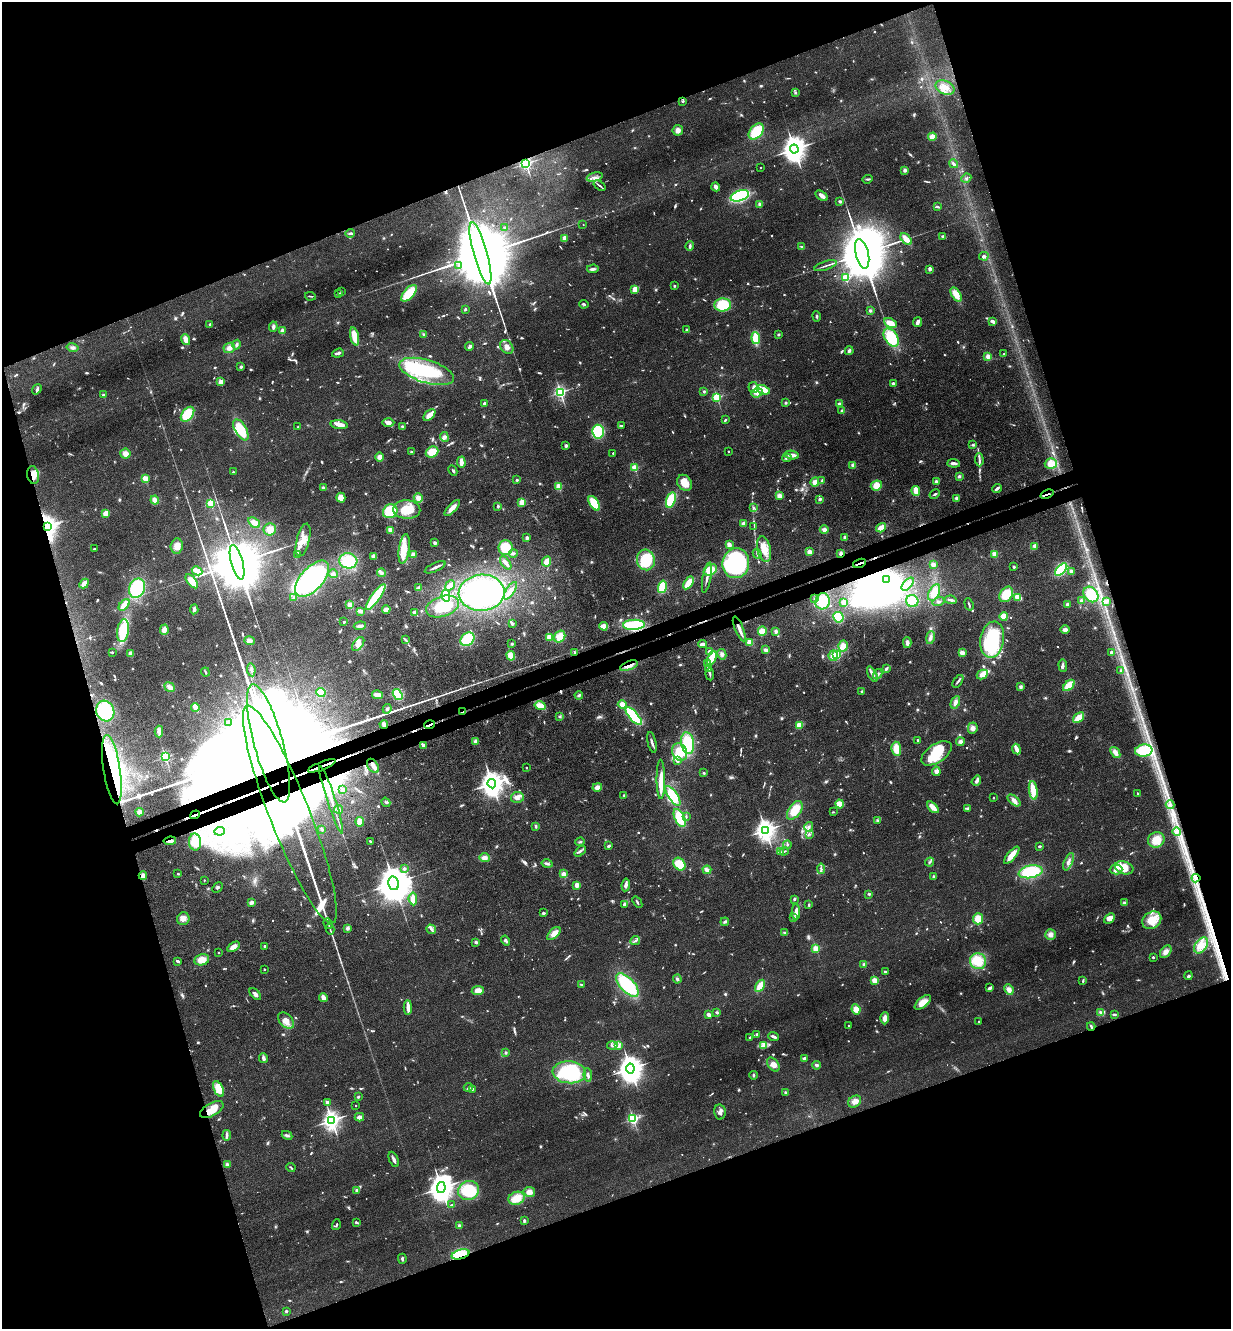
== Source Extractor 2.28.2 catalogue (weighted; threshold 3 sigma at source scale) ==
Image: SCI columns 293-5206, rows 58-5365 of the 5372 x 5421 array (HDU 1 of 3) = the unmasked area's bounding box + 8 px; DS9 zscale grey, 4 x 4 block average (1 PNG px = mean of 4 x 4 image px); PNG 1233 x 1331 px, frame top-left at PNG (2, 2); each listed source drawn as its Kron ellipse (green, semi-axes under 4 px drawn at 4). Shown black and unused: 39% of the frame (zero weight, under 3 of 4 exposures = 5% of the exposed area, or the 3 px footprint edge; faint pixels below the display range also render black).
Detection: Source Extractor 2.28.2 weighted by HDU 2 'WHT'. Background 0.0598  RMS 0.0054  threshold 0.0244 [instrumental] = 3 sigma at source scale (4.5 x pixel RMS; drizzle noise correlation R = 1.50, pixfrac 1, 0.05/0.05 arcsec/px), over >= 5 px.
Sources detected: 1286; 39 too faint to see at this stretch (4 x 4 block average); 30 inside a brighter object's white glare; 8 cosmic-ray / hot-pixel residue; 9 long thin detections or spike segments (spike, bleed or trail) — neither listed nor drawn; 22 coinciding with a brighter row at this scale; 97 inside a brighter listed object's ellipse — not listed separately; of the other 1081, all 500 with FLUX_AUTO >= 4.23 (the completeness limit of this list) listed and drawn (581 fainter detections not listed), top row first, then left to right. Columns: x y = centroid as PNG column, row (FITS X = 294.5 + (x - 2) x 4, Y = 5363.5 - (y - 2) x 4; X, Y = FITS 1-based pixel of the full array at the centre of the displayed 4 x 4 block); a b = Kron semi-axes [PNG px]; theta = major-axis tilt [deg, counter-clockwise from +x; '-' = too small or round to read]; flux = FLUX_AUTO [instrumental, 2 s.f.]
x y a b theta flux
945 87 10 6 -25 27
795 93 4 3 - 4.5
683 101 3 2 - 7
678 130 5 5 - 17
756 131 9 6 48 110
932 137 4 4 - 30
794 149 4 4 - 4300
526 164 2 2 - 940
953 164 5 2 - 13
761 168 2 2 - 5.6
905 170 3 3 - 11
595 177 8 4 14 15
966 178 5 2 - 6
868 179 5 2 - 5.5
600 186 6 2 -36 6.3
716 187 4 3 - 18
740 196 10 5 18 270
822 196 7 3 -32 21
840 201 3 2 - 6.4
760 204 2 2 - 65
937 207 3 2 - 4.9
583 225 2 2 - 4.4
504 227 2 2 - 9
350 233 5 3 - 6.2
943 236 4 2 - 8.6
564 238 4 2 - 24
906 239 7 3 -47 38
690 246 5 3 - 7.4
802 247 3 2 - 5
480 253 32 7 -74 110000
862 254 15 6 -76 46000
984 256 4 3 - 11
458 266 4 2 - 4.8
825 266 12 2 18 9.5
593 269 6 3 5 10
930 269 3 3 - 8.3
845 278 2 2 - 270
675 286 2 2 - 4.9
635 289 4 3 - 34
341 291 3 2 - 4.9
339 293 3 2 - 4.5
409 293 10 5 48 110
956 294 8 4 -59 42
310 296 5 2 - 4.4
584 304 5 2 - 5.3
723 305 8 6 4 120
465 309 3 2 - 8.9
870 310 4 3 - 5.3
817 316 5 2 - 5.5
993 321 4 2 - 17
918 322 5 3 - 16
890 323 7 4 -25 43
210 324 4 3 - 6.3
273 327 5 3 - 11
282 330 4 3 - 7.5
687 330 2 2 - 8.6
423 334 3 2 - 4.3
778 334 3 2 - 4.9
355 336 9 3 -78 68
756 338 6 3 -85 95
891 338 10 6 -57 160
186 340 6 3 -70 33
236 345 5 3 - 8
470 346 4 3 - 7.9
72 347 6 3 -13 11
507 347 8 5 -50 24
229 348 6 5 - 20
849 351 4 3 - 9.4
338 353 6 2 18 13
1004 354 2 2 - 9.3
988 356 4 4 - 14
241 366 2 2 - 30
427 371 28 11 -17 310
221 382 2 2 - 170
893 384 4 3 - 8.4
753 387 5 5 - 13
37 389 5 3 - 8.1
763 390 7 3 -24 66
704 391 3 3 - 4.6
560 392 2 2 - 820
757 393 6 4 18 16
103 395 2 2 - 45
717 397 2 2 - 400
484 403 3 3 - 8.6
786 403 3 3 - 4.4
839 403 3 2 - 4.2
842 411 3 2 - 14
188 414 8 5 51 110
429 415 7 2 44 55
725 420 3 2 - 4.8
388 422 6 3 1 18
339 425 8 3 -7 33
402 426 3 3 - 5.1
621 426 3 2 - 5.4
298 427 2 2 - 12
241 430 11 5 -60 110
598 432 7 6 - 190
444 437 5 4 - 11
566 445 2 2 - 46
973 445 3 3 - 4.7
728 451 2 2 - 8.7
412 452 4 2 - 5.1
432 452 6 5 - 70
613 453 2 2 - 17
125 454 5 5 - 23
792 455 7 3 -7 22
379 457 5 3 - 24
787 458 5 2 - 8.5
979 460 6 2 -88 11
461 462 5 3 - 24
954 463 6 2 -5 15
1051 464 6 5 - 37
853 465 3 3 - 14
635 468 2 2 - 230
453 471 5 2 - 5.5
233 472 2 2 - 16
33 475 9 6 -80 37
959 476 3 3 - 6.2
145 478 2 2 - 170
517 480 2 2 - 17
822 480 3 2 - 4.4
936 481 3 3 - 6.2
815 482 4 4 - 20
685 483 8 7 - 46
876 485 6 5 - 38
559 486 2 2 - 170
323 488 4 2 - 8.6
997 488 5 2 - 13
916 491 5 3 - 41
935 494 5 2 - 5.4
1047 494 7 2 19 5.8
779 496 4 3 - 18
341 498 5 4 - 33
418 498 4 4 - 22
956 498 4 3 - 6.9
820 499 3 2 - 10
155 500 4 3 - 24
671 500 8 4 72 130
522 502 4 3 - 30
211 503 2 2 - 340
594 503 8 4 -55 89
498 506 3 2 - 5.4
452 508 10 3 46 32
753 508 4 2 - 4.9
407 509 13 9 -3 83
390 511 7 6 - 110
106 513 4 3 - 34
254 523 6 4 -36 24
743 523 4 3 - 9.7
754 526 4 2 - 4.5
47 527 4 3 - 2600
881 528 5 3 - 52
270 529 6 6 - 33
390 530 3 2 - 25
824 530 4 4 - 12
845 537 4 3 - 5.7
527 538 2 2 - 14
303 540 17 6 76 47
435 543 3 3 - 9
729 545 4 3 - 21
177 546 7 6 - 30
1035 546 4 3 - 15
506 548 7 7 - 89
94 549 3 2 - 4.8
404 549 15 5 82 54
764 549 13 6 -76 51
809 552 3 2 - 24
513 553 4 3 - 6.7
841 553 3 3 - 9.4
413 554 3 2 - 25
757 554 5 2 - 4.8
995 554 2 2 - 110
297 555 4 2 - 6.1
374 556 4 4 - 12
646 560 10 9 - 110
348 561 9 7 -5 130
547 561 5 3 - 39
237 562 18 6 -75 60000
506 563 8 2 -53 19
736 563 15 13 82 550
859 563 7 2 21 9.6
933 565 2 2 - 27
435 567 11 2 24 17
1014 567 2 2 - 6.9
1061 569 7 4 45 170
710 570 7 5 31 57
197 571 5 3 - 51
1071 571 3 3 - 6.5
381 573 4 3 - 7.9
333 574 5 4 - 9.2
707 577 15 2 79 17
312 579 22 11 48 510
886 579 2 2 - 720
192 581 8 3 -50 64
84 583 5 3 - 33
688 583 7 3 57 60
908 584 8 3 48 24
450 585 6 3 50 26
662 587 6 4 76 99
137 588 10 7 67 210
419 588 4 3 - 7.8
510 591 10 3 56 23
482 593 23 18 3 460
934 593 9 5 63 49
1006 594 8 6 54 82
1091 594 8 6 -49 96
446 596 6 4 -78 90
376 597 15 3 54 280
294 598 4 3 - 6.5
1018 598 4 3 - 41
815 599 3 3 - 4.3
951 600 6 3 -10 9
1081 600 3 3 - 7.3
823 601 8 7 - 78
912 601 6 6 - 67
1106 601 4 3 - 7.5
843 602 2 2 - 21
938 602 6 3 17 8.5
969 604 6 2 -72 5.2
1067 604 3 3 - 7.9
124 605 7 3 49 53
349 605 2 2 - 91
442 606 17 10 19 130
194 609 5 3 - 11
386 609 4 3 - 30
360 611 4 2 - 30
414 612 3 3 - 6.2
838 617 5 5 - 110
1004 617 4 4 - 39
344 622 2 2 - 18
512 624 2 2 - 27
634 625 11 5 3 160
360 626 6 3 7 13
604 626 4 3 - 44
739 629 13 2 -67 22
164 630 5 4 - 20
1065 630 4 3 - 14
123 631 11 6 81 140
762 631 5 4 - 28
776 631 3 3 - 10
549 637 3 3 - 38
560 637 6 5 - 56
930 637 6 3 79 14
467 639 8 6 40 150
405 640 3 2 - 4.9
992 640 18 12 80 270
249 641 5 4 - 18
750 642 4 3 - 35
907 643 5 3 - 12
358 644 8 5 53 24
512 644 2 2 - 9.7
702 644 4 2 - 17
843 646 5 5 - 25
766 650 4 3 - 9.8
709 651 4 3 - 6
112 652 2 2 - 4.3
130 653 3 3 - 21
574 653 3 3 - 4.5
962 653 4 3 - 19
1111 653 3 2 - 8
722 654 5 4 - 12
837 655 2 2 - 260
511 656 5 4 - 39
833 656 5 4 - 31
712 658 7 4 64 64
707 664 4 2 - 6.3
1063 665 6 2 -87 11
629 666 9 3 21 19
886 668 4 2 - 9.5
708 669 4 2 - 5
251 670 7 3 -82 10
1121 670 2 2 - 14
205 672 4 2 - 4.9
710 674 6 2 -85 7
872 674 8 2 -61 17
878 674 5 2 - 6.1
982 674 6 4 27 26
958 681 7 2 53 7.5
1069 685 7 4 44 57
170 687 5 4 - 20
1021 687 3 3 - 8.8
862 691 3 2 - 4.7
321 692 5 3 - 43
377 695 5 3 - 31
398 695 6 4 -53 100
579 695 4 3 - 7.1
955 702 6 4 65 16
622 704 4 4 - 30
540 706 5 4 - 48
195 707 4 2 - 52
387 709 5 3 - 6.5
105 711 10 9 - 200
463 712 3 2 - 4.9
634 716 11 4 -49 210
560 717 3 3 - 4.7
1078 718 6 3 41 59
229 722 2 2 - 9.4
384 724 4 3 - 12
430 725 5 2 - 51
799 725 4 3 - 62
973 728 5 5 - 16
159 732 6 3 -87 13
918 740 2 2 - 4.6
476 741 3 3 - 18
652 742 10 2 -78 11
960 742 4 3 - 11
268 743 61 14 -75 510000
688 743 11 6 -80 150
423 745 4 2 - 22
896 749 7 5 -85 42
1016 749 5 2 - 41
1144 751 8 6 7 110
680 752 9 7 -68 80
1115 752 6 3 -53 21
936 753 17 9 33 86
165 757 2 2 - 550
677 761 2 2 - 38
322 766 15 2 21 7800
373 766 8 5 -56 20
526 767 2 2 - 7.6
112 770 35 8 -81 150
936 771 5 4 - 15
704 773 3 2 - 4.3
661 779 20 4 -89 42
976 781 5 3 - 9.8
492 784 5 4 - 4300
597 787 5 4 - 20
343 790 2 2 - 6.3
1033 790 9 3 -82 63
1138 794 3 2 - 5.5
624 796 3 3 - 4.4
673 796 11 4 -56 100
517 797 6 5 - 18
993 798 2 2 - 7
331 800 35 2 -72 1300
1014 800 7 4 -39 18
386 802 5 2 - 4.4
840 804 4 4 - 35
1170 805 4 3 - 7.4
933 807 7 3 -43 39
968 808 3 2 - 9.1
338 809 4 3 - 12
795 810 11 6 55 68
140 812 4 3 - 17
833 812 3 2 - 4.3
290 814 117 20 -68 470
195 815 5 2 - 6.8
686 817 4 2 - 4.4
680 818 10 5 -65 140
878 820 3 2 - 4.4
360 822 4 3 - 34
535 826 3 3 - 5.6
809 827 5 3 - 7.4
322 829 3 2 - 7.3
765 830 3 3 - 2600
220 831 5 4 - 11
1176 832 4 3 - 10
809 834 3 2 - 4.8
1156 840 8 7 - 48
170 841 6 2 8 16
370 841 3 2 - 6.7
195 842 8 6 -85 76
580 842 5 2 - 4.4
787 845 4 3 - 5.4
609 846 3 3 - 4.7
1039 846 2 2 - 7.6
580 851 6 2 42 8.1
784 851 4 2 - 4.8
780 852 4 3 - 4.9
1012 855 11 4 50 38
484 858 5 4 - 18
930 862 5 2 - 5.5
1069 862 9 2 67 12
547 864 5 3 - 9.9
679 864 7 5 -48 67
1124 868 9 6 -19 74
404 869 2 2 - 23
821 869 5 3 - 8
707 870 4 3 - 15
1116 870 6 5 - 16
1031 872 12 6 11 180
178 874 2 2 - 13
563 874 3 3 - 18
143 876 4 3 - 16
933 876 2 2 - 28
1196 878 4 2 - 8.4
204 880 2 2 - 7.3
394 883 7 5 -78 15000
577 885 3 3 - 28
626 885 6 2 82 16
217 888 6 3 44 5.7
869 894 3 2 - 4.3
413 899 6 3 -84 42
794 899 3 3 - 5
251 902 3 2 - 24
637 902 6 2 -55 5.2
1124 902 4 3 - 5.2
624 904 3 2 - 8.4
809 905 3 2 - 5
796 912 8 3 -90 27
543 913 4 2 - 4.4
794 918 3 2 - 4.8
1109 918 6 4 41 23
183 919 6 6 - 21
978 919 5 5 - 44
1152 920 10 8 35 72
725 922 4 3 - 5.8
328 924 5 2 - 5
348 928 4 3 - 10
330 929 5 2 - 4.6
431 929 5 3 - 9.7
785 933 3 2 - 5
554 934 8 4 44 31
1050 934 5 5 - 17
506 940 5 3 - 9.3
635 941 5 2 - 6.5
476 942 4 3 - 6.5
1201 945 9 5 54 29
264 946 2 2 - 19
233 947 7 3 32 26
816 949 2 2 - 220
218 952 2 2 - 5.1
1166 952 7 5 51 22
1153 957 2 2 - 18
202 960 7 5 12 39
178 961 4 2 - 7.8
978 961 8 7 - 93
864 964 3 3 - 5.2
264 969 2 2 - 11
885 972 3 3 - 5.5
1188 976 4 2 - 5.3
677 979 4 3 - 7.7
875 981 2 2 - 210
1083 981 4 2 - 4.3
582 985 4 2 - 5.9
627 985 14 7 -46 220
760 986 6 3 57 56
990 988 4 3 - 5.7
1009 990 5 4 - 20
478 991 6 4 7 26
255 994 7 3 -46 13
323 998 4 3 - 24
923 1002 10 5 40 42
408 1007 7 2 -87 44
856 1009 5 4 - 32
717 1012 4 3 - 4.3
1101 1013 3 3 - 6.1
1114 1014 4 2 - 5.5
709 1015 3 2 - 14
885 1018 6 4 88 20
286 1021 9 6 -46 32
979 1021 2 2 - 7
848 1025 2 2 - 7.8
1091 1026 4 2 - 6
757 1034 2 2 - 7.7
773 1036 5 2 - 11
750 1037 3 2 - 4.2
612 1045 5 3 - 8.4
619 1045 3 2 - 4.5
764 1045 4 3 - 8.4
506 1053 3 3 - 5
263 1058 5 3 - 12
804 1059 4 3 - 12
773 1064 8 5 -54 23
816 1065 4 3 - 7.9
630 1069 5 4 - 5200
569 1072 16 11 -5 340
588 1075 7 2 -83 12
754 1075 4 2 - 4.4
468 1087 4 2 - 4.6
219 1089 8 4 -65 60
472 1089 3 2 - 5.2
785 1092 2 2 - 4.5
358 1097 3 2 - 5.4
327 1102 2 2 - 15
855 1102 7 5 36 20
355 1105 2 2 - 5.6
212 1110 13 6 30 36
720 1112 7 5 -80 13
359 1117 5 4 - 15
633 1119 2 2 - 650
332 1120 3 3 - 2100
227 1135 5 2 - 11
287 1135 5 3 - 8.5
394 1159 8 3 -66 12
227 1164 4 3 - 6.6
291 1168 5 2 - 6.2
441 1188 5 4 - 5100
357 1190 2 2 - 41
469 1191 11 9 29 140
529 1192 6 5 - 20
516 1198 8 6 19 45
452 1205 3 2 - 5.3
524 1221 4 2 - 4.9
356 1222 3 2 - 7.9
336 1225 5 2 - 4.4
460 1226 2 2 - 62
461 1254 9 4 16 130
402 1259 5 2 - 6.4
286 1311 2 2 - 8.1
Overlapping masked pixels (flux is a lower limit): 24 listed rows (the first 20) at x y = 683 101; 526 164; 480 253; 33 475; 1047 494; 47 527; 841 553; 859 563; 739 629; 629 666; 463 712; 384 724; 430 725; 268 743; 423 745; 322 766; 112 770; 290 814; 195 815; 170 841
Diffuse or blended objects may show on this block-average render without a row.